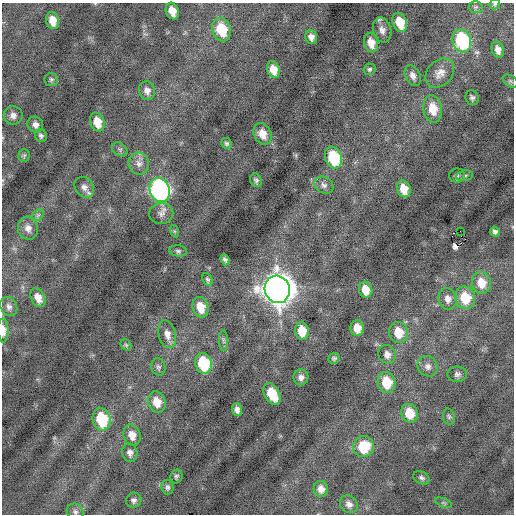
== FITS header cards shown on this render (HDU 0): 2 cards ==
NAXIS1  =                  512 / Axis length
NAXIS2  =                  512 / Axis length

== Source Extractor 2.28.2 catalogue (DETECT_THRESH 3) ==
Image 512 x 512 px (HDU 0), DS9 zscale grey, 1 PNG px = 1 image px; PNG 516 x 516 px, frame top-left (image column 1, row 512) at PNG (2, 3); each listed source drawn as its Kron ellipse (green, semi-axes under 4 px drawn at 4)
Background -0.0952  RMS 0.77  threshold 2.31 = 3 sigma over >= 5 px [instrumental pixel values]
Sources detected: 87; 1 with non-positive FLUX_AUTO (blend fragments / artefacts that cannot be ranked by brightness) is neither listed nor drawn; the other 86 listed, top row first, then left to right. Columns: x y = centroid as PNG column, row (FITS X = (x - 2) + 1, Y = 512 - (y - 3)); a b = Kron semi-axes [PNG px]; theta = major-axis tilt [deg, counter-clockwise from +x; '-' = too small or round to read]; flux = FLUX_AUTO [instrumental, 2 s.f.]
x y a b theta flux
495 4 6 4 45 67
476 7 7 6 - 110
172 11 8 6 -69 640
53 20 9 6 -78 560
400 22 10 7 -68 1100
221 30 12 9 -71 1700
382 30 13 9 -75 330
311 37 7 6 - 270
462 41 12 9 -73 4800
371 43 10 7 -75 530
498 50 8 6 -72 300
273 69 9 6 -72 530
369 69 6 5 - 100
440 73 16 12 46 490
413 75 11 7 -64 250
51 79 7 6 - 110
510 81 8 5 -35 100
147 91 9 8 - 280
472 98 7 6 - 150
433 109 14 9 -81 870
13 115 9 9 - 260
97 122 9 7 -74 740
35 125 8 7 - 260
263 134 11 8 -65 610
41 136 6 6 - 120
227 143 6 5 - 97
120 149 8 6 -33 130
24 155 6 5 - 92
333 158 11 8 -70 2500
139 163 11 10 - 330
457 175 8 7 - 140
465 176 8 5 9 120
256 180 7 5 -65 130
324 185 10 8 -31 210
84 187 11 9 -54 300
404 189 8 6 -71 670
160 190 12 10 -68 17000
161 213 12 10 9 300
38 215 6 5 - 110
28 228 11 10 - 340
174 231 6 4 -71 80
460 231 2 2 - 1000
495 232 5 4 - 150
178 251 9 5 -7 130
225 260 5 4 - 140
207 279 7 4 -63 100
481 283 11 9 -75 900
277 289 14 12 -68 83000
366 290 8 6 -74 700
38 298 10 6 -63 460
465 298 11 10 - 1500
448 299 11 9 -75 360
9 307 10 8 -61 250
200 307 10 7 -73 830
357 328 8 6 -89 630
3 330 12 5 -89 400
302 331 9 7 -82 900
398 332 10 9 - 1100
167 334 14 8 -77 420
223 340 10 4 -89 120
126 345 6 5 - 74
387 354 9 8 - 300
334 358 6 5 - 110
203 363 10 8 -74 2800
428 366 10 9 - 290
158 367 8 7 - 140
457 374 10 7 -1 180
301 377 8 7 - 220
386 382 10 8 -76 1400
272 394 11 7 -61 1300
157 402 11 8 -72 680
237 410 6 5 - 220
409 413 9 8 - 1000
449 417 8 6 -76 110
102 419 11 8 -74 2400
132 435 11 8 -71 490
363 447 10 10 - 1900
130 453 9 7 -79 220
176 476 7 6 - 120
421 478 8 6 -29 150
167 487 7 6 - 130
321 489 8 7 - 360
134 500 8 7 - 180
443 503 9 4 -21 96
349 504 10 8 -44 270
75 512 9 8 - 170
At the frame edge (FLAGS 8, measured only in part): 3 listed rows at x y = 495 4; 3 330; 75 512
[1 non-positive-flux detection neither listed nor drawn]